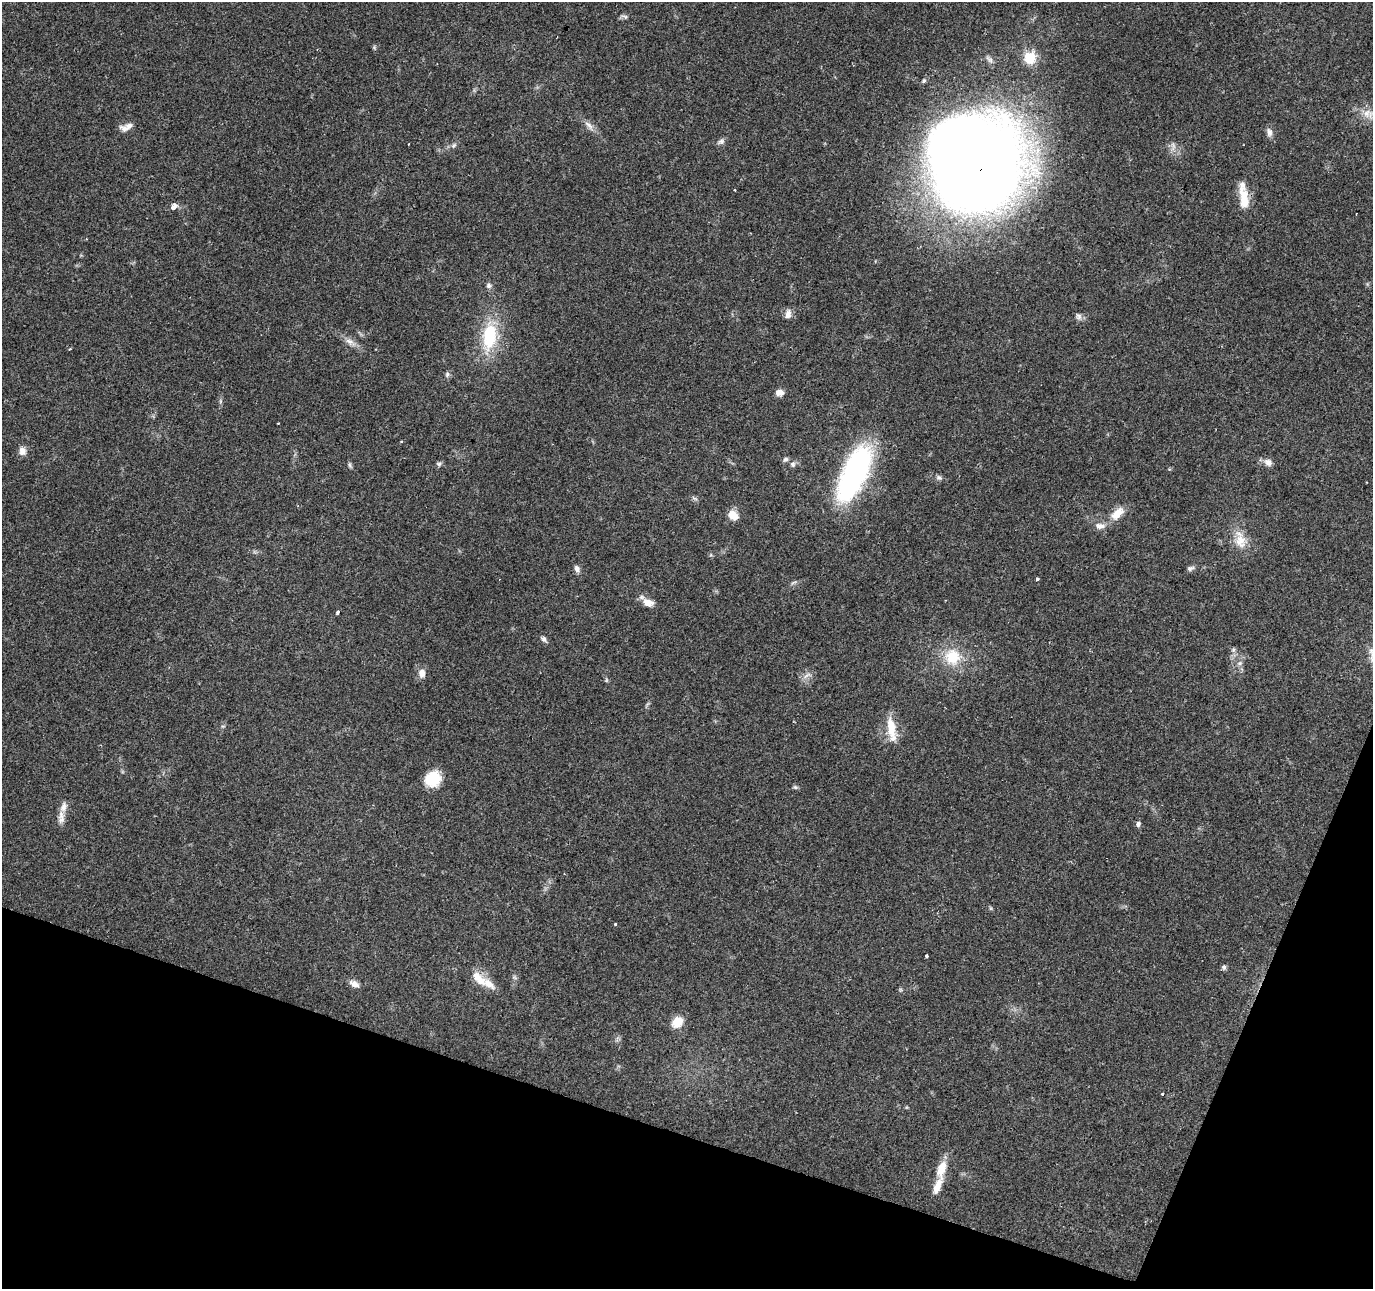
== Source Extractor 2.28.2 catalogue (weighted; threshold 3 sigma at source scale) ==
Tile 15 of 4 x 4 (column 3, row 4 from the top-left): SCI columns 2751-4121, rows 277-1563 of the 5493 x 5634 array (HDU 1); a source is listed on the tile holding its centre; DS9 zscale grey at full resolution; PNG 1375 x 1291 px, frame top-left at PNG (2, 2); no overlay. Shown black and unused: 16% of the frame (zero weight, under 2 of 3 exposures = <1% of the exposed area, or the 3 px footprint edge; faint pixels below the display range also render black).
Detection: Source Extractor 2.28.2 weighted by HDU 2 'WHT'; one run over the whole footprint, this tile lists its part. Background 0.0634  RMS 0.0049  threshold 0.022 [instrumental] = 3 sigma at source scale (4.5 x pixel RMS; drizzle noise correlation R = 1.50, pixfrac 1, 0.0396/0.0396 arcsec/px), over >= 5 px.
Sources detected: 66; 1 too faint to see at this stretch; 1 inside a brighter object's white glare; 1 cosmic-ray / hot-pixel residue — not listed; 5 inside a brighter listed object's ellipse — not listed separately; the other 58 listed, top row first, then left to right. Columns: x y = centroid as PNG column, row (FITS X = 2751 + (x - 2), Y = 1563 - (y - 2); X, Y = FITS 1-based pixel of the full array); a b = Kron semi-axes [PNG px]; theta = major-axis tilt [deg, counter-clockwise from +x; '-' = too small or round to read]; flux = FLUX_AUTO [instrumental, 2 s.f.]
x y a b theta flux
625 17 9 5 -20 1.1
1030 57 7 7 - 25
924 81 5 5 - 0.85
1368 114 18 11 -12 4.9
589 125 17 6 -47 3
126 127 18 8 19 3.3
1269 132 11 8 -75 2.2
721 141 10 7 29 1.6
409 144 2 2 - 0.48
453 146 8 4 31 1.1
978 170 69 56 55 1100
735 190 3 2 - 0.37
1244 198 31 10 -82 10
174 207 5 3 - 16
488 286 7 7 - 1.4
788 314 13 8 81 2.5
1079 316 9 7 -47 1.6
489 336 39 19 83 26
350 342 18 7 -31 3.6
447 374 8 6 75 1.1
779 392 9 7 1 3.4
220 401 7 4 -72 0.75
278 423 2 2 - 0.48
22 451 10 9 - 2.9
785 459 7 6 - 1.1
1268 462 11 9 -28 2.7
439 464 8 6 14 1.1
793 464 7 7 - 1.5
350 465 9 4 -78 0.91
854 473 58 23 65 100
939 478 8 6 -12 1.4
1117 513 23 12 42 6.8
733 515 12 10 -41 5.1
1240 541 22 15 -83 8.2
1190 568 10 6 21 1.3
577 569 9 7 -65 1.8
1037 579 3 3 - 2
648 603 13 8 -16 4.8
338 612 3 3 - 2.9
544 639 9 6 -52 1.4
1233 650 6 4 46 0.92
952 657 23 21 -83 15
1239 663 7 6 - 1.3
422 673 11 8 -87 3.3
807 675 14 4 30 1.9
891 729 31 10 -80 10
433 779 17 15 26 14
795 787 7 4 -44 0.82
61 817 19 8 87 3.7
1138 824 7 6 - 1.3
615 924 3 3 - 1
926 956 3 3 - 1.6
1224 967 7 5 -87 1
354 984 12 7 -24 2.8
489 984 27 10 -33 6.6
677 1022 13 10 48 7.1
1162 1093 3 3 - 2.7
941 1169 22 10 79 8.5
Overlapping masked pixels (flux is a lower limit): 1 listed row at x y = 978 170
Isophote crosses this tile's border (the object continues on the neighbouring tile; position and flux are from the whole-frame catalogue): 1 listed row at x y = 1368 114